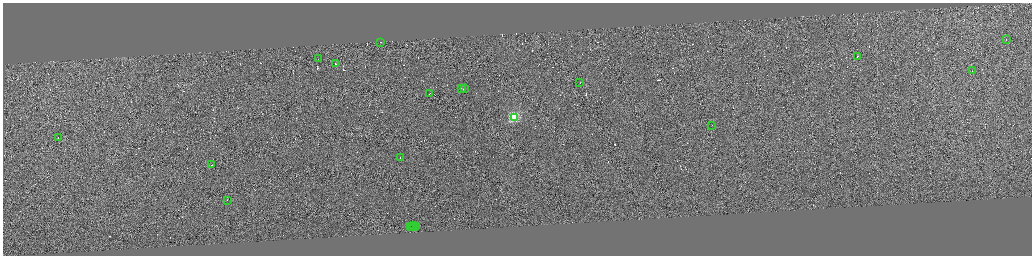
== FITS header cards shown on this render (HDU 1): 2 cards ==
NAXIS1  =                 4117
NAXIS2  =                 1014

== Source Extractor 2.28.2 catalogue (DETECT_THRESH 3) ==
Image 4117 x 1014 px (HDU 1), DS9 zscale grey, zoomed out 1/4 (1 PNG px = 4 x 4 image px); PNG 1034 x 258 px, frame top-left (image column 3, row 1011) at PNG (3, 3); each listed source drawn as its Kron ellipse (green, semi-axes under 4 px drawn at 4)
Background 0.218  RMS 1.9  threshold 5.6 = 3 sigma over >= 5 px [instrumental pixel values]
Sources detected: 404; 384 cannot appear on this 1/4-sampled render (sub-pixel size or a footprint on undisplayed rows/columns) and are neither listed nor drawn; the other 20 listed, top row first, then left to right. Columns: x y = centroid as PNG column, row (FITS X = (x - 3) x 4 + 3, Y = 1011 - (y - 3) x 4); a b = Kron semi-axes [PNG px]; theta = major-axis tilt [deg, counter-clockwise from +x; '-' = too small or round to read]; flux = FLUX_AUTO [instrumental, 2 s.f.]
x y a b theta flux
1006 39 2 1 - 7300
380 42 2 1 - 11000
857 56 2 1 - 11000
318 59 2 1 - 11000
335 63 2 1 - 16000
972 70 2 1 - 12000
580 82 2 1 - 5700
461 88 3 1 - 12000
464 89 2 1 - 13000
430 93 2 1 - 11000
514 117 3 2 - 100000
712 125 2 1 - 6600
58 137 2 1 - 8500
400 157 2 1 - 6700
211 165 2 1 - 4900
227 200 2 1 - 21000
416 226 2 1 - 24000
411 227 2 1 - 13000
413 227 2 1 - 13000
414 227 2 1 - 18000
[384 sub-pixel or undisplayed-footprint detections neither listed nor drawn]